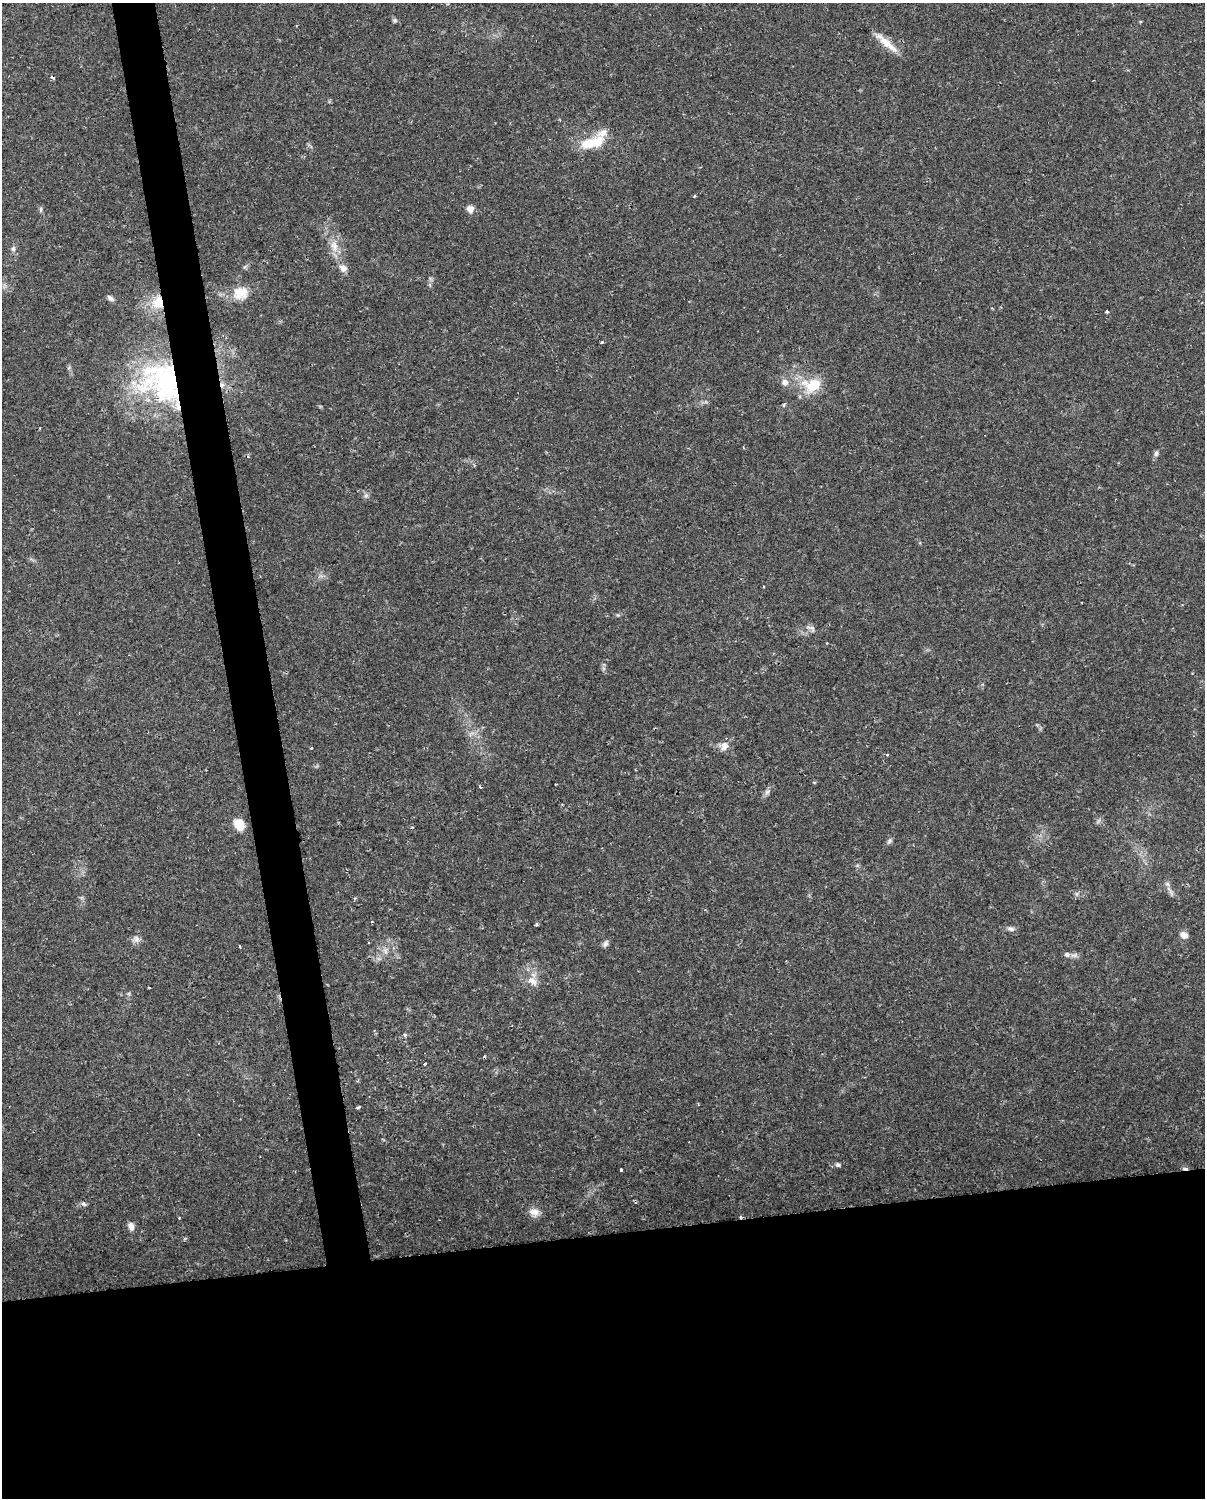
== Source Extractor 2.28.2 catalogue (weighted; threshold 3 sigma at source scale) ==
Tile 11 of 4 x 3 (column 3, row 3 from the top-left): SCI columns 2407-3609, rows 28-1523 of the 4812 x 4588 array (HDU 1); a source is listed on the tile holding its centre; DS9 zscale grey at full resolution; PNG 1207 x 1500 px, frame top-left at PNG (2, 3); no overlay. Shown black and unused: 21% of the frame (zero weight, under 2 of 3 exposures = <1% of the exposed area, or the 3 px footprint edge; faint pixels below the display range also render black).
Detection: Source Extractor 2.28.2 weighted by HDU 2 'WHT'; one run over the whole footprint, this tile lists its part. Background 0.0362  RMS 0.0036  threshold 0.0163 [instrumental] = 3 sigma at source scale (4.5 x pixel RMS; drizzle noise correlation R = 1.50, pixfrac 1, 0.0396/0.0396 arcsec/px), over >= 5 px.
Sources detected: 59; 1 inside a brighter object's white glare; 5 cosmic-ray / hot-pixel residue — not listed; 2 inside a brighter listed object's ellipse — not listed separately; the other 51 listed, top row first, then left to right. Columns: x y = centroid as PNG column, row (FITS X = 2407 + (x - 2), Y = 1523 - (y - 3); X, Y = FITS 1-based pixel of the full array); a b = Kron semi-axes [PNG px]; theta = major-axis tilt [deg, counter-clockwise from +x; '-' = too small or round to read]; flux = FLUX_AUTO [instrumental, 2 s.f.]
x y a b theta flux
447 4 4 3 - 0.33
395 20 6 5 - 0.65
887 43 34 8 -40 5.4
590 143 27 15 16 9.1
694 196 3 3 - 0.53
41 209 8 4 90 0.65
470 209 8 8 - 2.2
334 246 16 10 -74 4.2
13 249 7 6 - 0.99
343 268 10 9 - 2.2
240 293 20 16 16 6.8
110 298 9 5 -35 1.2
158 302 13 12 - 8
1107 312 3 3 - 0.84
601 342 3 3 - 1.4
167 381 62 59 -11 86
785 382 10 9 - 2.2
812 385 26 18 9 12
784 405 5 4 - 0.6
743 448 4 2 - 0.33
1156 453 8 5 89 0.91
366 495 7 6 - 0.93
811 628 15 6 -21 1.5
724 746 12 10 41 3
887 754 3 3 - 1.3
480 787 3 3 - 2.1
767 792 7 6 - 0.98
239 825 12 9 -56 5.8
889 841 9 4 46 0.83
1167 884 7 6 - 0.9
537 924 4 3 - 0.58
1011 929 10 6 -15 1.2
1184 935 9 8 - 2.2
136 939 11 8 18 1.7
605 944 9 6 62 1.1
240 947 4 2 - 0.29
385 950 9 6 -84 1.4
1067 955 8 7 - 1.2
532 981 14 9 -38 3
149 987 3 2 - 0.39
405 1035 5 4 - 0.72
425 1064 3 2 - 0.8
698 1104 3 3 - 0.29
358 1107 5 3 - 0.54
838 1165 6 5 - 0.86
621 1170 3 3 - 2
83 1204 8 5 -39 0.75
534 1212 14 9 -8 2.7
740 1217 3 3 - 0.73
179 1218 3 3 - 0.4
131 1226 10 7 -78 1.7
Overlapping masked pixels (flux is a lower limit): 3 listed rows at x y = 158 302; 167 381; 740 1217